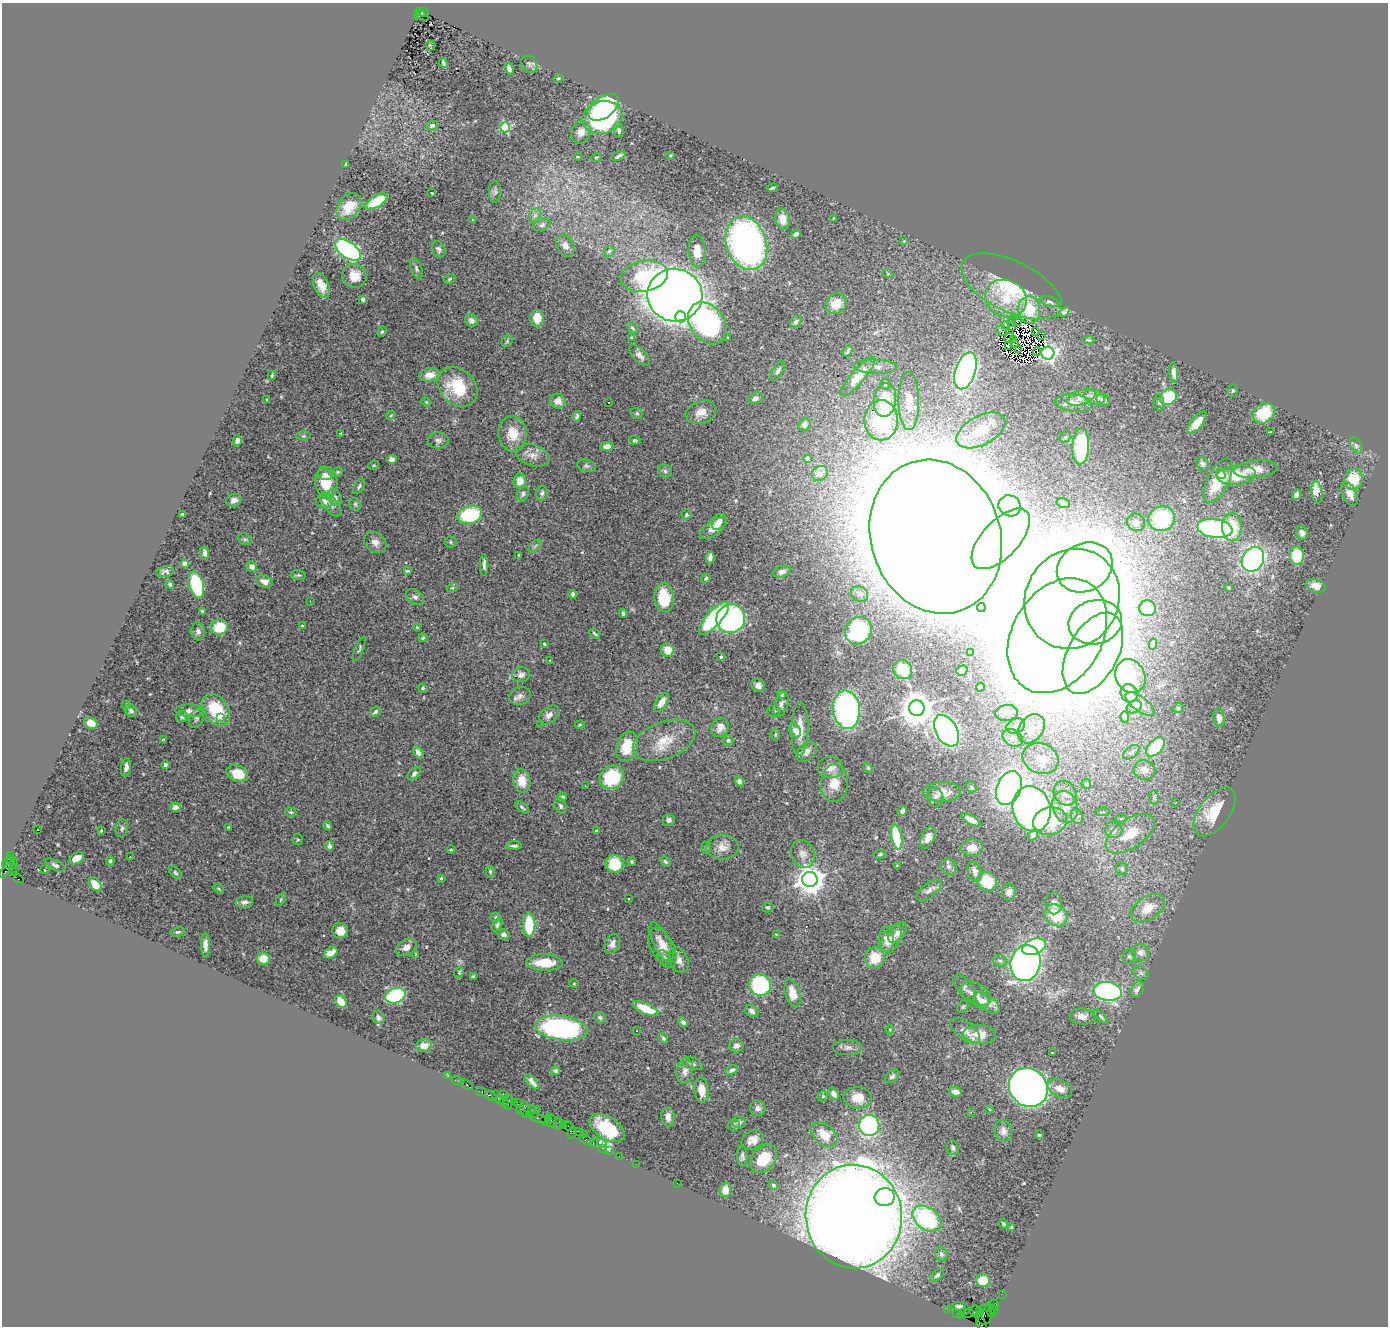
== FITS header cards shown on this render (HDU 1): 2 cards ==
NAXIS1  =                 1386
NAXIS2  =                 1324

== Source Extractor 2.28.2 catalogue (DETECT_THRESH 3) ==
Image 1386 x 1324 px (HDU 1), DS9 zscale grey, 1 PNG px = 1 image px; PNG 1390 x 1328 px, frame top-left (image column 1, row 1324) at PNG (2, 3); each listed source drawn as its Kron ellipse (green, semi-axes under 4 px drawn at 4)
Background 1.59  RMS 0.051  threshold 0.153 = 3 sigma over >= 5 px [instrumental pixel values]
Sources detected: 530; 8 with non-positive FLUX_AUTO (blend fragments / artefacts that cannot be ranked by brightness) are neither listed nor drawn; of the other 522, the 500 brightest by FLUX_AUTO listed and drawn (22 fainter detections omitted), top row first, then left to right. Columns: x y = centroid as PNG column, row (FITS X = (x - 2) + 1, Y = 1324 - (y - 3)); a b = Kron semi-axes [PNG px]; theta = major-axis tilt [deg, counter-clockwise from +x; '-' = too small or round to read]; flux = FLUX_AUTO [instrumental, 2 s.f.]
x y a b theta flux
422 12 7 3 -12 390
422 15 7 3 -33 100
418 16 3 2 - 200
430 46 5 3 - 8.1
443 63 5 3 - 6.4
529 64 9 7 -54 10
509 68 6 4 -71 13
558 78 5 3 - 4.7
603 107 17 10 36 250
602 118 20 16 17 500
432 125 6 5 - 8.3
505 127 5 5 - 320
619 130 8 5 -82 6.9
581 132 11 10 - 25
670 155 3 3 - 3.6
619 156 7 3 28 9.1
578 157 4 3 - 2.9
596 157 5 4 - 4.6
346 165 4 3 - 5.9
772 188 5 2 - 6
495 192 11 6 88 9.3
432 193 3 2 - 5.6
376 201 12 6 31 100
349 207 15 10 50 57
535 216 7 5 54 11
782 219 10 7 -81 36
834 219 3 3 - 4.2
473 220 4 4 - 3.8
542 225 9 5 23 10
796 234 5 4 - 13
904 241 3 3 - 5.8
746 243 27 20 -71 1200
565 246 11 8 -60 21
439 249 8 6 -62 11
348 250 15 8 -35 780
609 251 5 5 - 5.8
697 251 16 8 -86 48
416 268 10 5 -71 11
888 274 5 3 - 2.9
354 276 12 11 - 57
644 276 24 15 11 230
450 279 6 4 29 5.3
321 285 13 7 -67 30
1012 286 55 25 -26 250
675 295 27 26 - 6400
1006 298 21 18 -25 110
363 300 3 3 - 14
1049 301 10 4 -19 8.4
836 304 11 9 41 57
1029 310 13 11 -88 75
1064 312 5 4 - 8.3
681 317 5 5 - 240
537 318 8 7 - 45
471 320 6 6 - 13
796 322 7 5 48 9.6
1017 322 2 2 - 34
707 323 23 17 -54 760
1011 323 4 3 - 4.1
1006 325 4 2 - 3.3
1012 326 4 2 - 6.2
632 328 6 4 -45 5.6
1001 331 6 3 -34 4.8
382 332 5 4 - 4.4
1036 332 3 2 - 3.6
1042 336 2 2 - 6.4
631 337 4 3 - 4.4
728 338 3 3 - 5.6
1009 338 5 2 - 4.3
1014 340 3 2 - 3.7
1089 340 6 4 -10 5.1
507 341 6 5 - 5.6
1014 344 2 2 - 4.1
1008 345 3 3 - 6.3
1018 350 4 2 - 3.6
848 351 6 2 57 6.5
1037 351 4 2 - 3.9
1048 353 6 6 - 1200
640 355 13 6 -46 15
875 367 21 7 -2 24
778 371 11 5 58 12
966 371 19 10 72 1300
1174 373 10 4 -84 23
272 375 5 3 - 5.4
430 375 10 6 9 34
858 377 25 6 49 76
885 384 5 5 - 5.6
458 387 22 17 -44 160
1233 391 6 4 87 4.7
1081 397 15 7 18 30
1094 397 10 7 -23 31
1168 397 9 7 38 160
755 398 7 5 20 13
267 399 3 2 - 3.3
885 400 17 11 81 110
1103 400 7 5 -30 13
558 401 7 7 - 28
909 401 29 10 -89 61
426 402 5 4 - 4.5
608 402 3 2 - 4.9
1159 402 8 5 -87 7.1
1074 403 18 8 -7 26
701 412 16 11 21 35
637 413 6 5 - 6.1
1264 413 11 9 41 140
391 415 5 3 - 3.6
577 416 5 3 - 6.5
881 420 20 17 88 320
1197 423 13 5 52 54
804 425 6 5 - 12
981 430 26 14 28 87
1270 432 4 3 - 4.2
340 434 4 3 - 3
513 434 18 14 -82 68
303 436 7 4 1 4.7
1065 437 6 5 - 5.9
438 440 10 8 4 13
635 440 6 3 -8 4.7
237 441 6 4 74 13
1356 445 9 5 -64 8.9
607 446 6 4 1 23
1081 446 18 8 88 230
533 455 17 10 -18 28
807 458 4 4 - 28
392 460 5 4 - 16
1202 464 7 6 - 9.4
374 465 5 3 - 3.3
586 466 9 6 -16 9.5
1255 469 22 8 6 47
665 471 7 6 - 9.6
338 472 5 4 - 4.9
820 473 8 7 - 29
325 474 7 5 -19 14
1221 474 5 4 - 18
1236 475 19 9 5 110
1353 479 10 9 - 95
1218 480 24 10 64 110
520 481 7 6 - 32
326 482 15 11 -83 96
359 486 8 5 58 7.1
1317 492 11 5 -81 65
542 493 7 6 - 9.9
523 494 7 5 66 8
1350 494 13 7 -63 29
1297 495 5 4 - 10
335 497 9 6 -62 16
234 500 8 6 15 16
324 502 8 7 - 19
1063 503 7 5 -17 6.3
331 504 14 7 -51 16
355 504 6 5 - 5.9
1010 506 11 10 - 460
183 515 3 3 - 4.6
470 515 12 9 16 250
686 515 5 5 - 7.3
1162 519 13 12 - 250
719 522 8 7 - 19
1136 522 9 8 - 36
1232 527 14 10 -89 120
713 528 15 7 37 43
1215 528 17 9 -9 550
1302 533 7 5 -64 13
936 537 78 65 -72 26000
245 539 7 5 -21 6.9
1001 539 38 18 47 1600
375 542 12 9 -41 22
451 542 6 5 - 5.1
535 546 8 4 45 7.3
205 553 6 4 -82 14
519 555 3 3 - 5.1
1297 555 9 7 89 100
710 557 6 4 85 14
1253 559 13 10 57 1000
185 564 4 4 - 20
484 565 11 3 90 12
252 566 5 5 - 18
1085 567 29 24 28 1800
165 571 9 5 14 11
407 571 4 3 - 3.6
782 572 9 5 15 14
298 575 8 5 -2 6.2
706 578 5 4 - 5.6
264 581 8 6 -20 24
170 585 4 3 - 6
196 585 14 7 -75 310
1316 586 10 7 -19 31
452 588 6 3 17 4.8
1229 588 4 3 - 3.8
573 594 4 3 - 8.3
860 594 9 7 -31 12
415 597 10 7 -33 11
664 598 14 9 -86 120
1072 599 51 46 60 9500
310 601 2 2 - 7.3
981 607 4 3 - 7.2
1147 608 8 8 - 53
202 611 4 3 - 5.8
623 613 4 3 - 6.8
714 618 21 7 48 350
731 619 14 14 - 810
1095 622 27 22 13 2000
302 626 3 3 - 6.8
219 627 8 8 - 100
417 628 4 3 - 5.2
198 631 9 7 -88 16
858 631 14 12 52 360
595 634 6 2 -41 5
1057 636 61 45 59 14000
423 638 4 3 - 4.9
544 644 3 3 - 4.8
1153 644 5 4 - 19
359 649 13 4 66 5.8
668 650 7 6 - 42
970 653 4 2 - 4.4
1093 653 44 25 62 4900
721 657 3 3 - 4.1
550 661 3 3 - 3.2
903 669 10 9 - 110
962 671 6 5 - 20
521 675 9 7 7 17
1130 676 17 14 -63 86
758 685 7 6 - 18
980 687 4 4 - 7.5
423 688 5 4 - 4
1129 693 9 8 - 23
781 694 4 3 - 12
520 696 11 8 20 18
661 703 11 5 57 40
781 704 13 6 71 13
1140 704 17 7 -36 25
126 705 4 4 - 4.3
1134 707 8 6 30 11
917 708 8 7 - 7800
1178 708 5 4 - 4.1
216 710 18 12 -56 160
846 710 19 13 -85 880
131 711 7 5 -44 11
190 711 15 6 -3 23
774 711 7 5 -1 5.8
375 712 6 4 40 7
1007 713 11 8 8 25
549 715 11 8 40 20
182 717 6 5 - 11
1125 717 6 4 -90 5.5
221 718 3 2 - 6.9
1219 718 9 5 -82 25
196 719 10 7 64 10
91 723 7 5 -22 39
541 724 2 2 - 7.2
580 725 4 2 - 3.1
1016 726 10 7 25 20
720 727 10 8 63 25
800 729 27 8 89 57
1031 729 16 12 52 50
795 731 7 5 -59 12
946 731 17 10 -60 1100
775 734 6 3 89 3.8
1013 738 10 8 -31 16
163 739 3 3 - 5.8
664 740 32 18 21 100
728 740 5 5 - 6
627 747 15 10 72 91
1155 747 11 6 49 150
418 752 7 4 -55 16
806 752 12 8 47 23
1131 752 9 5 39 11
1041 759 18 15 -22 56
166 765 4 4 - 10
126 767 9 5 81 14
830 767 12 11 - 32
868 768 5 4 - 4.3
1144 770 11 9 -13 24
237 773 11 8 -20 76
414 774 8 5 48 9.9
612 777 12 11 - 200
522 781 12 8 -82 48
739 781 5 4 - 10
834 783 19 13 86 59
1086 784 5 4 - 10
585 786 3 2 - 4.4
971 787 6 4 -48 4.4
1009 788 18 12 67 1100
942 792 19 10 0 34
1065 793 13 11 -54 31
562 797 4 4 - 7.9
935 797 9 7 -77 16
1154 797 7 5 88 7.3
1176 803 2 2 - 6.3
561 806 8 5 -65 8.1
175 807 5 4 - 17
522 807 8 3 -38 6.3
1065 807 16 12 -74 51
1032 809 23 19 -75 1600
902 811 5 4 - 11
291 812 6 4 -18 5.4
1103 812 7 3 4 3.9
1215 812 28 15 53 110
1077 816 7 6 - 9.7
1121 819 5 4 - 4.1
669 820 6 6 - 12
971 820 11 4 -29 25
1050 821 17 13 10 150
328 826 4 3 - 7.8
228 827 3 2 - 3.1
122 828 9 6 79 9.9
38 829 2 2 - 2.9
101 830 3 3 - 7.2
1114 830 8 8 - 17
596 831 3 3 - 3.5
1130 834 28 14 35 94
1033 835 6 4 52 28
897 837 13 5 -79 170
928 837 12 6 66 31
298 839 5 5 - 4.5
329 846 5 4 - 10
514 846 7 3 0 7.4
722 847 16 12 1 35
706 848 6 4 -75 6.1
972 848 11 8 2 33
451 849 4 3 - 3.3
803 854 14 11 -69 28
880 854 6 4 12 5.2
10 855 3 3 - 110
130 857 3 2 - 4.6
77 858 8 5 31 33
10 860 5 3 - 150
110 861 5 4 - 4.9
632 861 4 3 - 4
665 862 6 4 -44 6.1
7 863 6 4 70 370
614 864 9 9 - 110
55 865 11 5 -26 8.8
897 866 3 3 - 4.5
949 867 8 7 - 11
8 868 12 4 45 650
15 868 2 2 - 41
45 869 4 2 - 7.9
1122 869 6 6 - 6.6
490 871 6 4 -74 4.8
975 871 10 6 -74 19
12 872 4 3 - 920
175 873 8 5 -45 6.6
441 878 3 3 - 6.3
19 879 5 3 - 410
810 879 7 7 - 5400
987 881 10 9 - 100
95 884 8 5 -53 38
219 889 6 3 -36 3.8
929 890 15 7 38 17
1009 892 8 7 - 14
281 899 7 4 60 4.8
629 899 3 3 - 10
244 902 9 5 5 16
1054 903 11 8 -89 16
768 907 6 5 - 5.5
1148 908 19 11 33 61
1056 915 12 10 -38 100
496 917 5 4 - 4
497 925 7 4 61 7.4
529 925 12 6 -89 130
340 931 8 7 - 33
178 932 7 4 7 6.2
898 933 12 7 50 23
504 934 5 5 - 14
777 935 3 3 - 4.3
886 939 13 7 -90 25
891 939 17 8 62 36
661 942 22 8 -64 32
612 944 10 7 69 19
206 945 12 4 -89 16
406 947 11 7 33 27
1034 947 12 7 22 610
662 948 21 11 -63 46
1141 952 9 8 - 20
331 953 7 5 30 44
416 954 3 2 - 3.1
1129 956 8 6 58 8.8
664 957 8 6 -49 14
875 958 10 10 - 76
263 959 6 6 - 47
679 960 13 9 -66 26
1000 961 7 5 -14 8.5
544 963 18 8 -1 88
1026 963 18 15 76 1600
459 972 5 4 - 4.6
1141 973 8 6 -41 9.4
473 977 4 3 - 5
574 984 4 3 - 2.8
760 985 11 10 - 350
964 988 15 7 -53 15
1137 990 8 5 60 15
1108 991 14 9 -9 750
793 993 14 7 -75 48
976 994 16 10 -32 39
395 996 10 7 21 340
981 1000 9 7 -55 15
341 1002 7 5 -52 97
987 1003 14 7 -40 35
963 1007 6 5 - 4.9
646 1009 14 5 -23 94
752 1011 7 5 -33 12
1082 1016 12 8 -5 23
600 1017 6 5 - 7.9
1101 1017 9 4 -45 7.5
378 1018 7 5 -51 11
683 1022 5 4 - 12
561 1028 26 12 -7 790
890 1030 4 3 - 3.2
637 1031 3 3 - 14
965 1031 17 8 -37 25
979 1034 16 9 -3 56
663 1038 6 4 -52 8.3
424 1046 8 6 12 31
736 1046 7 7 - 15
848 1047 14 7 0 15
1052 1053 3 2 - 2.9
692 1064 11 6 -17 10
732 1070 6 4 30 9.5
555 1071 4 4 - 7.9
685 1071 13 8 83 21
447 1076 3 2 - 26
892 1076 8 5 40 8.8
457 1081 5 2 - 61
532 1082 9 3 -52 14
467 1085 7 3 -29 190
1028 1087 20 18 -44 2500
1060 1089 13 8 -25 35
702 1090 12 7 -84 37
481 1092 5 3 - 170
955 1092 6 5 - 16
495 1094 3 2 - 93
503 1094 2 2 - 160
834 1094 7 4 -55 16
491 1096 6 3 -39 290
823 1096 5 5 - 5
858 1098 14 11 -2 51
500 1099 3 2 - 120
504 1102 5 4 - 110
508 1102 8 3 82 220
514 1103 2 2 - 100
518 1104 2 2 - 50
758 1108 8 7 - 13
520 1109 4 2 - 120
525 1109 8 4 -89 410
989 1109 4 3 - 2.9
532 1111 5 3 - 230
535 1112 6 3 58 460
971 1112 2 2 - 45
536 1117 11 3 -23 690
668 1117 10 6 -86 22
550 1118 5 4 - 470
546 1121 6 3 -27 240
555 1122 10 5 -19 470
739 1122 7 6 - 10
563 1125 4 2 - 43
734 1125 6 6 - 6.1
869 1125 10 10 - 630
558 1126 4 2 - 59
568 1126 5 2 - 160
607 1128 19 11 -33 150
578 1131 4 2 - 140
1003 1131 11 8 -79 20
572 1133 6 4 60 79
584 1134 3 2 - 75
824 1134 15 10 -40 59
1039 1135 4 3 - 4.6
585 1139 7 3 -30 150
753 1140 12 9 30 29
593 1143 4 2 - 85
599 1144 8 4 2 300
603 1148 3 2 - 88
953 1148 7 6 - 11
609 1151 3 3 - 66
619 1156 2 2 - 23
742 1156 10 5 -84 9.2
764 1159 15 11 51 100
636 1164 2 2 - 42
677 1183 2 2 - 28
773 1185 5 4 - 12
725 1190 7 6 - 36
885 1197 10 9 - 190
854 1217 52 48 -84 11000
927 1219 16 11 -37 410
1004 1224 4 3 - 5.2
1012 1227 4 3 - 4.7
941 1254 7 6 - 11
937 1275 8 4 44 7.5
983 1280 7 6 - 71
1002 1294 2 2 - 26
994 1305 5 5 - 280
959 1306 6 3 1 8.8
947 1309 2 2 - 37
993 1309 5 3 - 140
990 1310 7 3 -67 250
980 1311 3 3 - 190
976 1312 6 5 - 550
957 1313 4 3 - 94
968 1313 6 2 18 93
985 1314 10 7 82 660
962 1316 4 3 - 89
981 1323 10 4 -71 180
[22 fainter detections neither listed nor drawn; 8 non-positive-flux detections neither listed nor drawn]